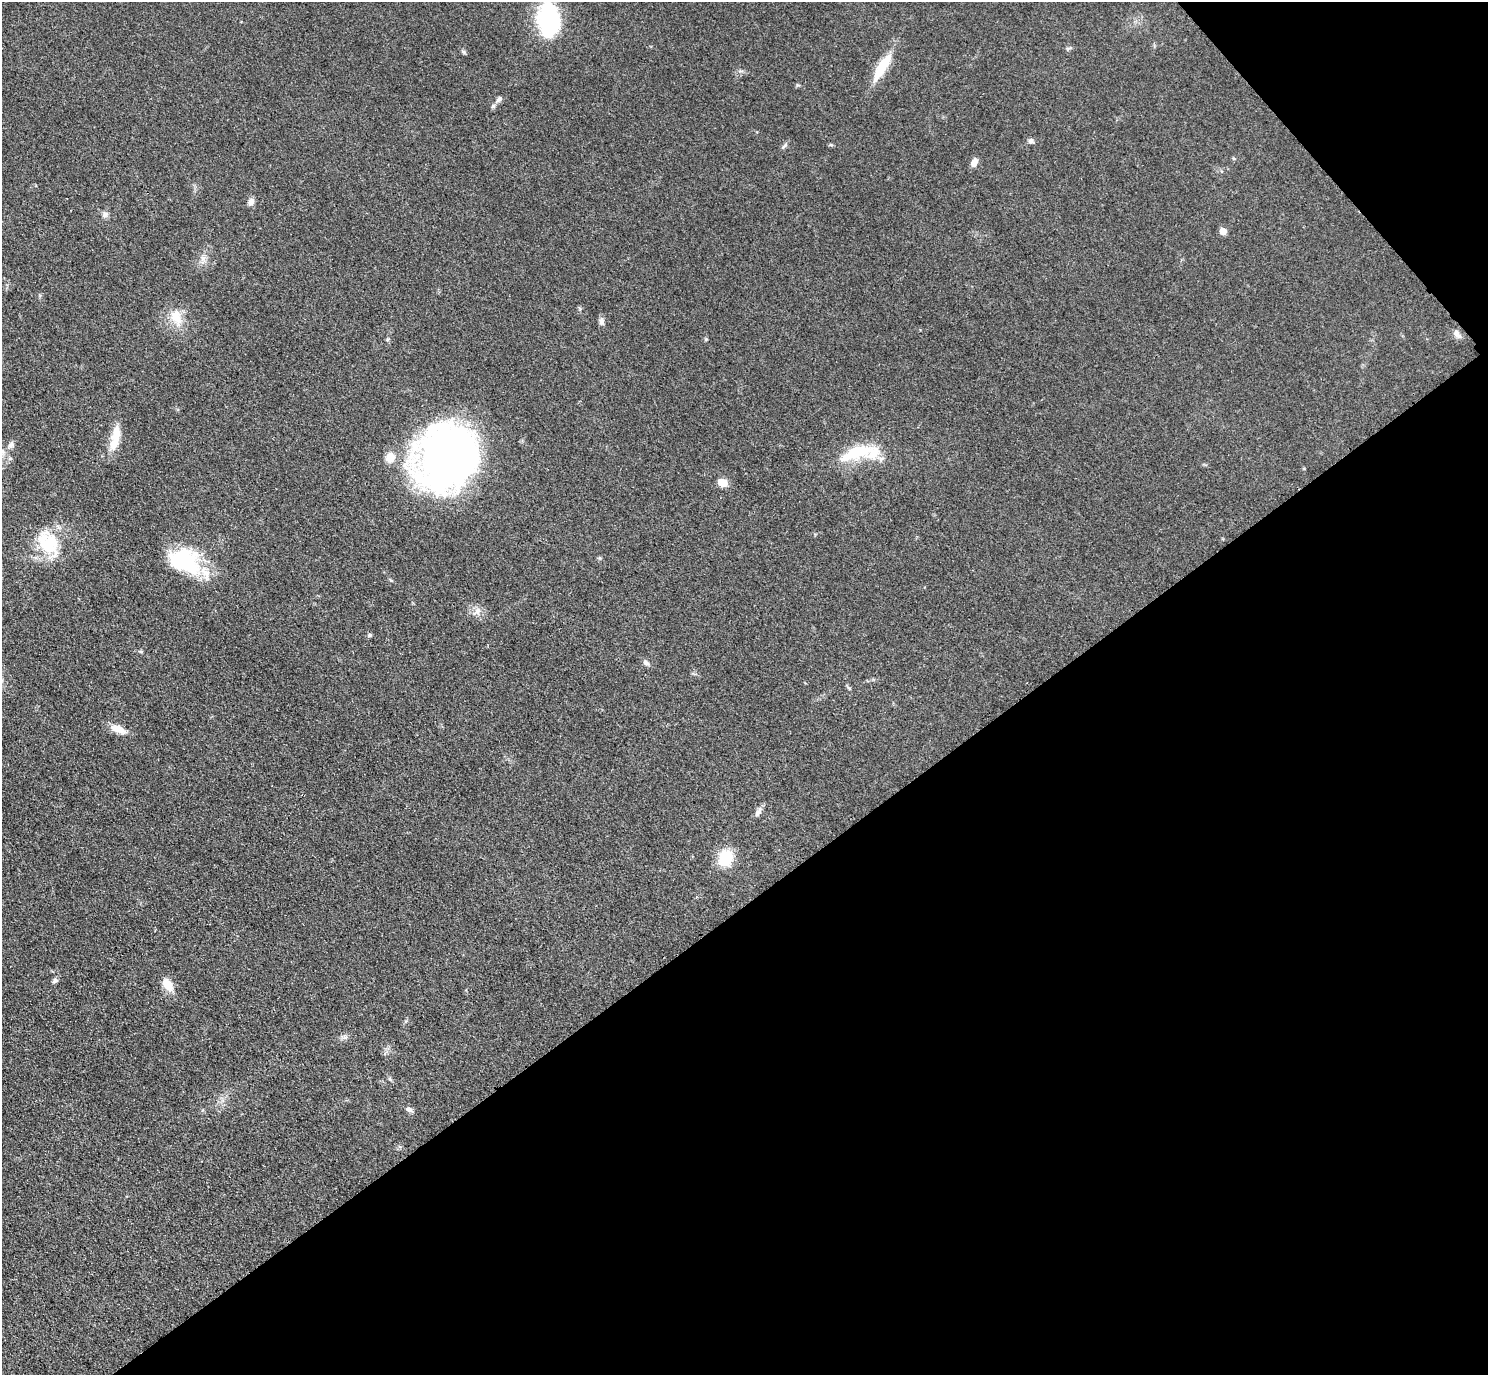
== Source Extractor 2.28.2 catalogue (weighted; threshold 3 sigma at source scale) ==
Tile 12 of 4 x 4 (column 4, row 3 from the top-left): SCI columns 4477-5962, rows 1686-3058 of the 5979 x 5976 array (HDU 1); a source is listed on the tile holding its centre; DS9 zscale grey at full resolution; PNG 1490 x 1377 px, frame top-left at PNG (2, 2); no overlay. Shown black and unused: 37% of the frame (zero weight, under 3 of 4 exposures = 2% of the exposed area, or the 3 px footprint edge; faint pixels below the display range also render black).
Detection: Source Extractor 2.28.2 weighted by HDU 2 'WHT'; one run over the whole footprint, this tile lists its part. Background 0.0454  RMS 0.006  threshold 0.0271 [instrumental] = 3 sigma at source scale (4.5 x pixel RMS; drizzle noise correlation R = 1.50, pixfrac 1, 0.05/0.05 arcsec/px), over >= 5 px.
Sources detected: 43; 2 inside a brighter object's white glare — not listed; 4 inside a brighter listed object's ellipse — not listed separately; the other 37 listed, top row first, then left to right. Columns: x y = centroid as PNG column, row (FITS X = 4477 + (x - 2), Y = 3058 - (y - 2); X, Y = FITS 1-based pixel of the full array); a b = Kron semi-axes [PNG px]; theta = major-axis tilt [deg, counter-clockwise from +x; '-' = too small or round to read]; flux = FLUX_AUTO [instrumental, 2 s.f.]
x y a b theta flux
548 18 37 24 -79 50
464 52 6 5 - 1
882 67 38 10 59 18
499 99 10 6 44 1.8
1031 141 7 7 - 1.6
785 145 10 4 45 1.4
831 145 6 4 -19 0.76
974 162 9 6 68 4.1
251 202 8 7 - 3
105 214 9 7 19 2.1
1223 231 5 5 - 9
203 258 8 6 46 2.2
580 309 6 4 -72 0.83
176 317 25 13 -69 11
602 321 10 7 -85 2.2
1457 334 13 7 -51 3.2
706 339 5 5 - 0.66
116 440 29 10 63 10
11 445 9 8 - 2.4
856 453 42 13 20 26
390 457 10 9 - 8.1
446 458 62 52 54 330
722 483 10 7 -21 6.5
51 542 34 21 -60 26
184 561 38 26 -26 47
478 611 11 8 67 3.4
369 635 6 4 16 1.1
141 652 6 4 -2 0.7
646 663 10 6 -34 1.9
849 688 6 4 -45 0.84
118 729 21 9 -23 7.1
758 812 15 7 61 2.9
725 858 18 14 68 18
55 981 8 5 40 1.5
168 985 18 10 -57 7.6
409 1110 10 6 -22 2
400 1147 6 4 -19 0.89
Isophote crosses this tile's border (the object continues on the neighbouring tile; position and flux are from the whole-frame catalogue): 1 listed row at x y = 548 18
Unlisted compact peaks at least as high as the median listed source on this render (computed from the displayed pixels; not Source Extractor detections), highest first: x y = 797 85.